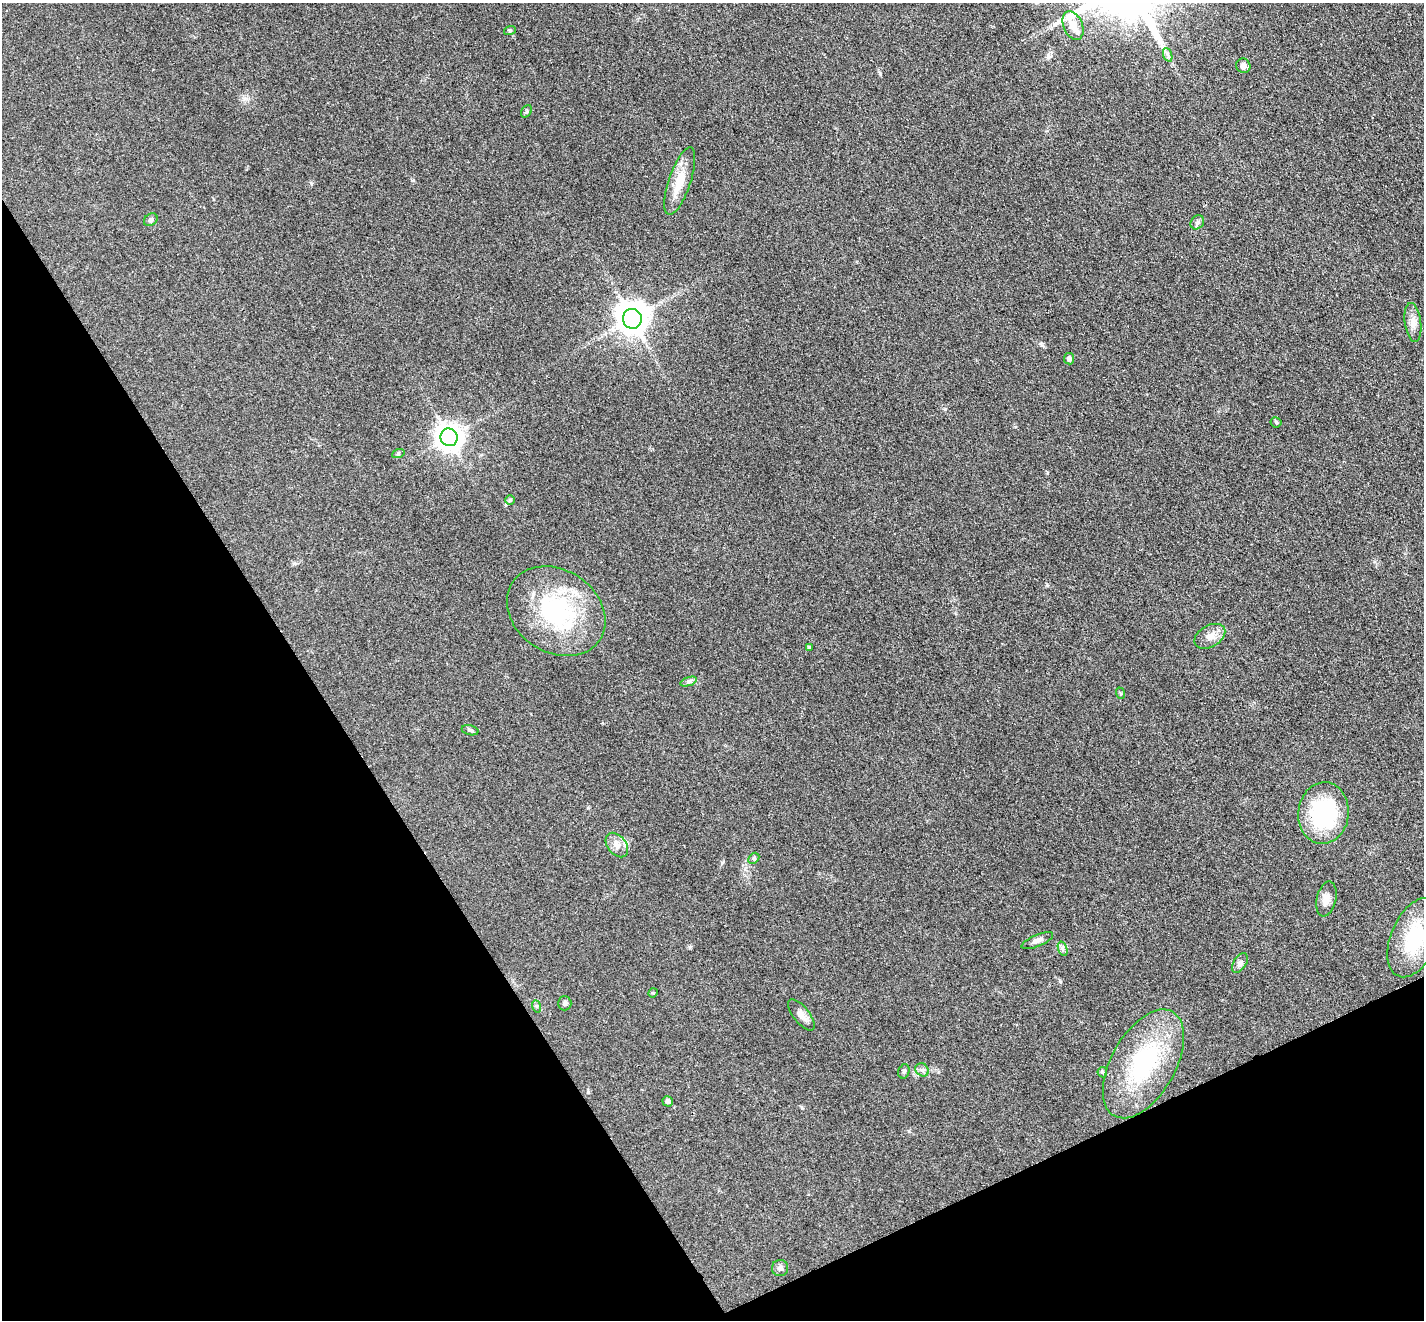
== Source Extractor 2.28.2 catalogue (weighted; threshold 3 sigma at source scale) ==
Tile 14 of 4 x 4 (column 2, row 4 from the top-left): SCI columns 1504-2925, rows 335-1652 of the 5851 x 5809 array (HDU 1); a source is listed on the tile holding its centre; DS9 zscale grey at full resolution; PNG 1426 x 1322 px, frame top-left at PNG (2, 3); each listed source drawn as its Kron ellipse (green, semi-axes under 4 px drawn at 4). Shown black and unused: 28% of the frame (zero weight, under 3 of 4 exposures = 7% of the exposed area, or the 3 px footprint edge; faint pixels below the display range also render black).
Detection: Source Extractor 2.28.2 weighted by HDU 2 'WHT'; one run over the whole footprint, this tile lists its part. Background 0.0899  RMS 0.0078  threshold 0.035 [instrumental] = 3 sigma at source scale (4.5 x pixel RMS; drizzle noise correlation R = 1.50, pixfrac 1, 0.05/0.05 arcsec/px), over >= 5 px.
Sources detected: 41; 2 inside a brighter listed object's ellipse — not listed separately; the other 39 listed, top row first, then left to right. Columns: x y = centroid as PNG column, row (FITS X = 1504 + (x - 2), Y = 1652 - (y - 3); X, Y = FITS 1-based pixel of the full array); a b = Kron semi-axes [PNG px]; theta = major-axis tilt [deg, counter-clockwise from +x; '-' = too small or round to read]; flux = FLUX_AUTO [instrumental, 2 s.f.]
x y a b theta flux
1073 26 15 9 -67 9.4
510 30 6 4 18 1
1168 55 7 4 -71 1.9
1243 66 7 7 - 3.3
526 111 6 5 - 1.2
680 181 35 11 71 16
151 220 7 6 - 1.7
1197 222 8 6 49 2.1
632 319 10 9 - 1300
1413 322 19 8 -83 6
1069 359 5 5 - 3.2
1276 422 5 5 - 1.1
449 437 9 8 - 810
398 454 6 4 20 1.1
510 500 5 5 - 0.98
556 611 52 41 -34 85
1210 636 17 10 29 7.2
809 647 4 4 - 0.94
688 682 9 4 19 1.8
1120 693 6 4 -70 0.83
470 730 8 5 -15 1.5
1323 813 31 25 84 75
617 845 14 9 -51 5.6
754 858 6 4 44 1.1
1326 899 18 9 77 6
1414 938 42 23 67 41
1037 941 17 6 23 3.7
1063 949 7 4 -71 1.9
1240 963 11 6 58 2.7
653 993 5 4 - 0.71
565 1003 7 6 - 2
536 1006 6 4 -71 1.1
801 1015 19 8 -51 5.2
1143 1064 60 32 60 78
922 1070 7 6 - 2.1
904 1071 7 5 74 1.5
1102 1072 5 5 - 0.9
668 1101 5 5 - 2
780 1268 8 8 - 2.7
Isophote crosses this tile's border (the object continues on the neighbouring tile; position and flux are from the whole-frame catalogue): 1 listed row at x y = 1414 938
Unlisted compact peaks at least as high as the median listed source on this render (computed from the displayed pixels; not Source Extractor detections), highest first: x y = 1060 981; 945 409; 880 73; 1042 345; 588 1092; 722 862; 1047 585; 588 808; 690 947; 412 180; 802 1108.